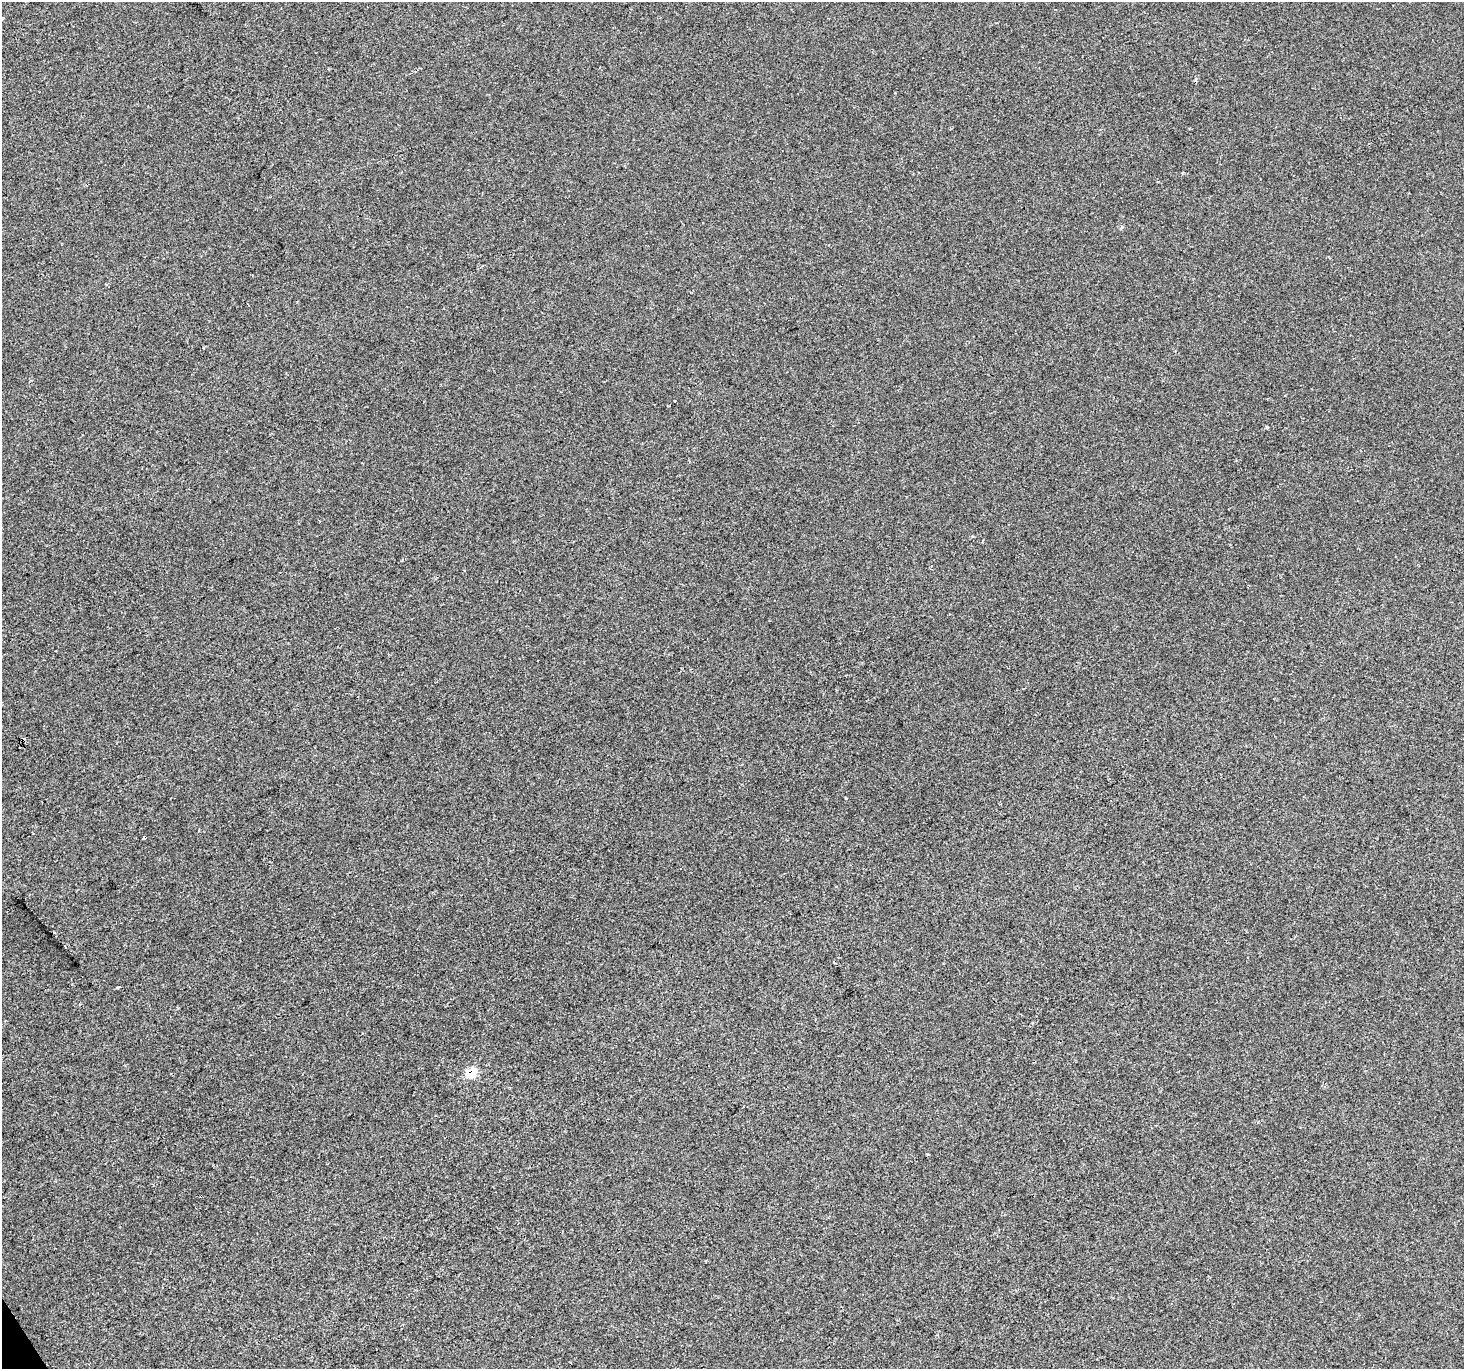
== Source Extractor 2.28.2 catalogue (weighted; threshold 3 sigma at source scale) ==
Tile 7 of 4 x 4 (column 3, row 2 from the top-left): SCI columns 2923-4384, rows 2843-4209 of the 5847 x 5747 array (HDU 1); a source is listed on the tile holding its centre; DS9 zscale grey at full resolution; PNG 1466 x 1371 px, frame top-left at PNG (2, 2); no overlay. Shown black and unused: <1% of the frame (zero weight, under 2 of 3 exposures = <1% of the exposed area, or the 3 px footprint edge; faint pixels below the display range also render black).
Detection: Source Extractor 2.28.2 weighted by HDU 2 'WHT'; one run over the whole footprint, this tile lists its part. Background -5.57e-04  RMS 0.0045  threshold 0.0202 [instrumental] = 3 sigma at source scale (4.5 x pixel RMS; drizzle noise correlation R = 1.50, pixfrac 1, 0.0396/0.0396 arcsec/px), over >= 5 px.
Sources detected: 9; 3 cosmic-ray / hot-pixel residue — not listed; the other 6 listed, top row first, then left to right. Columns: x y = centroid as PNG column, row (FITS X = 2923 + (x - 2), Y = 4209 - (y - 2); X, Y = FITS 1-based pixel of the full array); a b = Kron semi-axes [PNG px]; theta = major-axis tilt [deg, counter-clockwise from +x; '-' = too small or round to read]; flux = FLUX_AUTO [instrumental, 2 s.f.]
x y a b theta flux
2 19 3 3 - 1.1
1267 427 3 3 - 1
199 830 4 2 - 0.34
118 987 5 3 - 0.51
471 1073 10 8 46 8.7
927 1154 4 3 - 0.41
Overlapping masked pixels (flux is a lower limit): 1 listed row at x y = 471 1073
Isophote crosses this tile's border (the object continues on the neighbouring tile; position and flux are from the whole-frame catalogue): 1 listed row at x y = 2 19